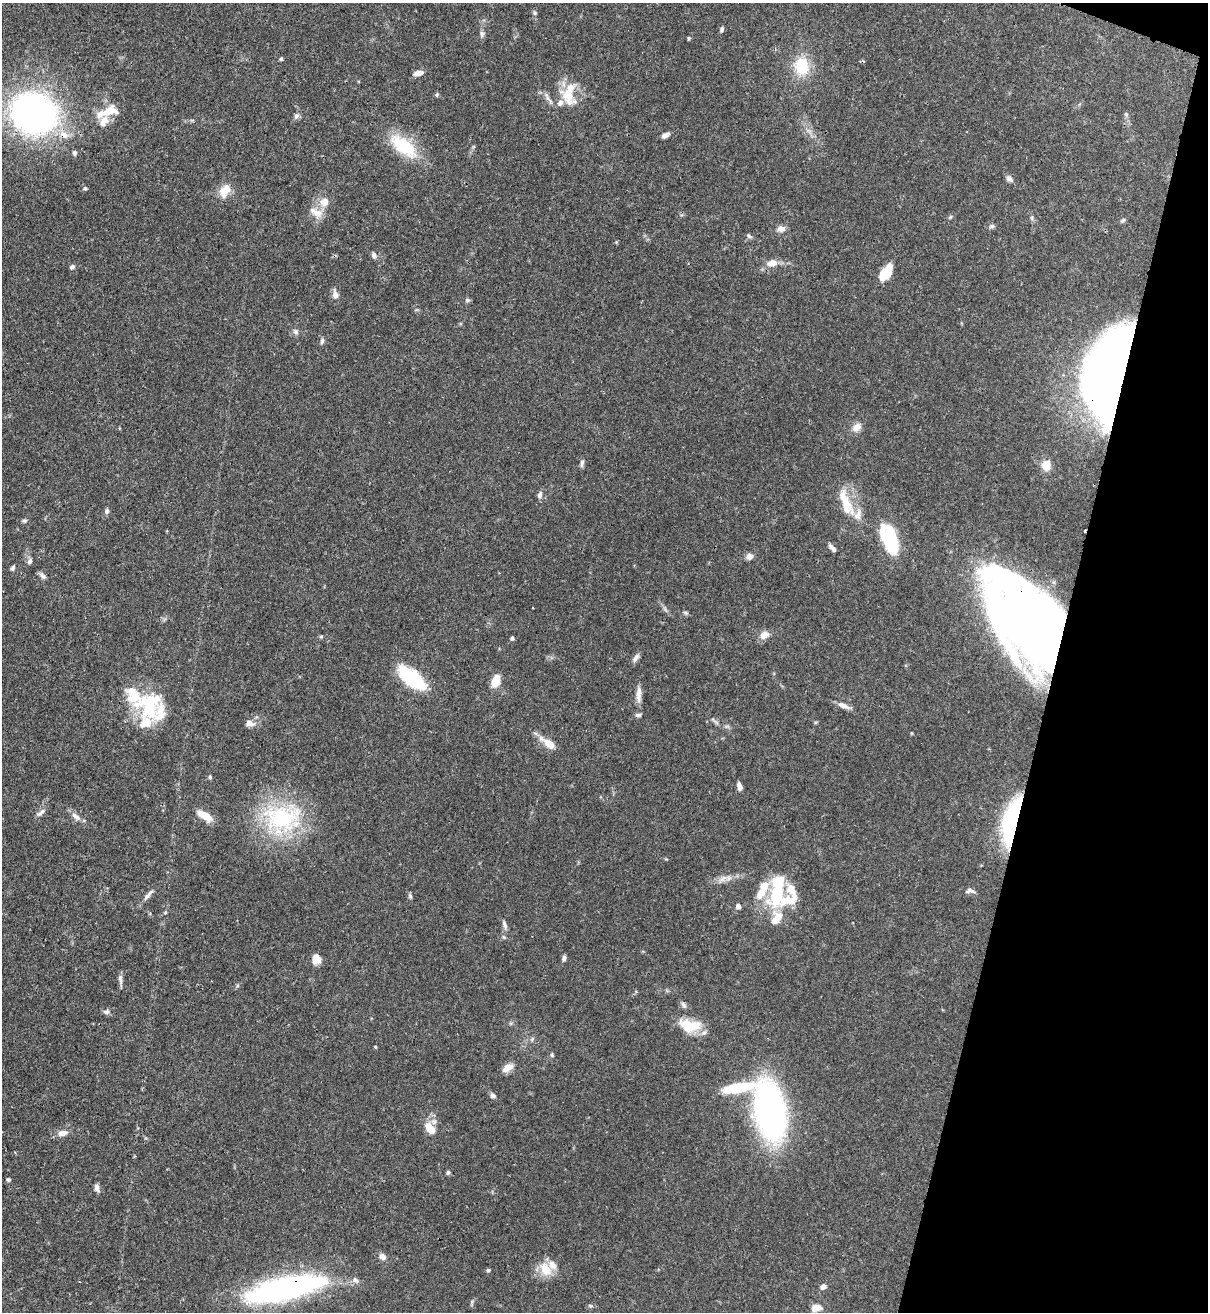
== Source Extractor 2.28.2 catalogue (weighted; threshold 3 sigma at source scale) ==
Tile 8 of 4 x 4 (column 4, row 2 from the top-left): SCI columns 3834-5039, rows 2656-3965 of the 5389 x 5307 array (HDU 1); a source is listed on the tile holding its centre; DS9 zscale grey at full resolution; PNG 1210 x 1314 px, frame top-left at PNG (2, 3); no overlay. Shown black and unused: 13% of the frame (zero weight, under 3 of 4 exposures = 7% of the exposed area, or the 3 px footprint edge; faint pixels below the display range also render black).
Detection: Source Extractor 2.28.2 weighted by HDU 2 'WHT'; one run over the whole footprint, this tile lists its part. Background 0.1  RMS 0.0041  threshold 0.0186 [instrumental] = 3 sigma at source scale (4.5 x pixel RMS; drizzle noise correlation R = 1.50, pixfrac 1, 0.05/0.05 arcsec/px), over >= 5 px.
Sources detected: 133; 3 inside a brighter object's white glare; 2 cosmic-ray / hot-pixel residue — not listed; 25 inside a brighter listed object's ellipse — not listed separately; the other 103 listed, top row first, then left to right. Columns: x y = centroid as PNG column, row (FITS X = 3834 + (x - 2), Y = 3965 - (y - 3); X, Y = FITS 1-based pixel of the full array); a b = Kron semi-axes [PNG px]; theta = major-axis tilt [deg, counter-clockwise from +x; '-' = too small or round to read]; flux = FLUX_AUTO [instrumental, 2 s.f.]
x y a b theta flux
535 13 5 5 - 0.64
722 29 7 4 65 0.83
482 34 9 6 -90 1.2
689 38 4 4 - 0.53
281 59 4 4 - 0.69
801 66 20 16 -83 14
418 73 12 6 9 2.4
569 92 31 18 64 11
437 95 6 4 58 0.6
112 110 19 14 -30 5.8
34 113 33 28 -23 200
1126 114 6 4 -46 0.61
296 116 9 6 46 1.3
64 134 14 9 -40 4.5
665 135 9 5 28 1.9
403 146 41 18 -38 18
75 153 6 5 - 0.91
1009 179 10 6 -37 1.3
85 188 5 5 - 0.62
225 189 19 13 37 5
317 212 15 14 - 4.9
950 217 6 5 - 0.59
1032 218 7 4 -72 0.68
992 226 7 5 15 0.88
781 229 11 8 6 2.1
749 236 8 5 -31 0.88
374 255 8 6 -69 1.4
772 263 17 9 8 3.9
72 267 6 5 - 0.95
886 272 19 10 54 8.8
335 294 11 7 -81 2.5
467 300 7 5 -14 0.8
295 332 8 6 -46 1.2
322 341 9 5 75 0.9
1114 381 73 42 85 390
857 427 13 10 36 3
582 463 9 5 80 1.2
1046 465 13 11 72 4.5
540 495 10 6 77 1.5
845 500 46 12 -64 11
107 511 7 6 - 0.98
24 520 8 4 8 0.71
889 539 34 16 -72 24
832 548 13 6 -45 1.6
749 556 7 6 - 2.6
30 561 8 6 66 1.2
13 568 7 5 59 0.81
42 575 11 5 -45 1.4
533 608 3 2 - 0.41
686 613 7 4 -31 0.69
1025 620 88 48 -57 400
764 635 12 9 24 3.1
321 636 6 4 0 0.53
512 638 6 4 -82 0.69
636 658 12 6 52 1.6
412 678 25 11 -37 40
495 681 13 8 72 5.9
639 694 22 6 89 3.2
843 705 16 6 -23 2.5
150 709 42 23 -88 21
250 723 12 8 -16 2.6
911 733 5 3 - 0.33
549 743 19 8 -36 5.9
210 777 6 4 -82 0.68
739 786 9 5 -75 2.1
39 814 9 7 27 1.4
76 816 15 7 -40 2.5
205 816 19 8 -32 5.8
282 818 53 39 6 45
1011 825 42 16 81 53
723 879 15 6 35 2.4
970 891 12 7 -4 1.7
777 894 37 20 67 23
148 895 20 5 48 2.1
410 896 6 5 - 0.76
738 906 5 5 - 1.9
504 925 13 5 -73 1.5
504 937 6 4 -70 0.57
564 958 7 5 66 1.2
316 959 10 8 -76 4.3
120 979 14 5 -83 1.5
684 1005 9 6 -57 1.1
106 1012 8 6 8 1.3
690 1026 26 14 -6 11
532 1039 7 4 46 0.76
375 1047 4 3 - 0.43
552 1055 6 4 -88 0.61
508 1067 13 8 34 3.5
738 1088 42 11 10 21
493 1095 8 7 - 1.1
770 1111 42 21 -79 170
430 1129 15 9 -51 5.8
62 1133 12 7 10 3
448 1172 6 5 - 0.77
8 1179 5 5 - 0.72
97 1188 10 5 -72 1.5
382 1256 10 8 -42 2
545 1269 21 14 -57 7
488 1270 5 5 - 0.62
823 1287 7 6 - 1.8
285 1288 78 25 13 100
590 1306 5 5 - 0.64
816 1308 13 8 9 3.4
Overlapping masked pixels (flux is a lower limit): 5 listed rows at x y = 64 134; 1114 381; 1025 620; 1011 825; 285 1288
Isophote crosses this tile's border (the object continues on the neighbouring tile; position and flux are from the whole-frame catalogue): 1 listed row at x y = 285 1288